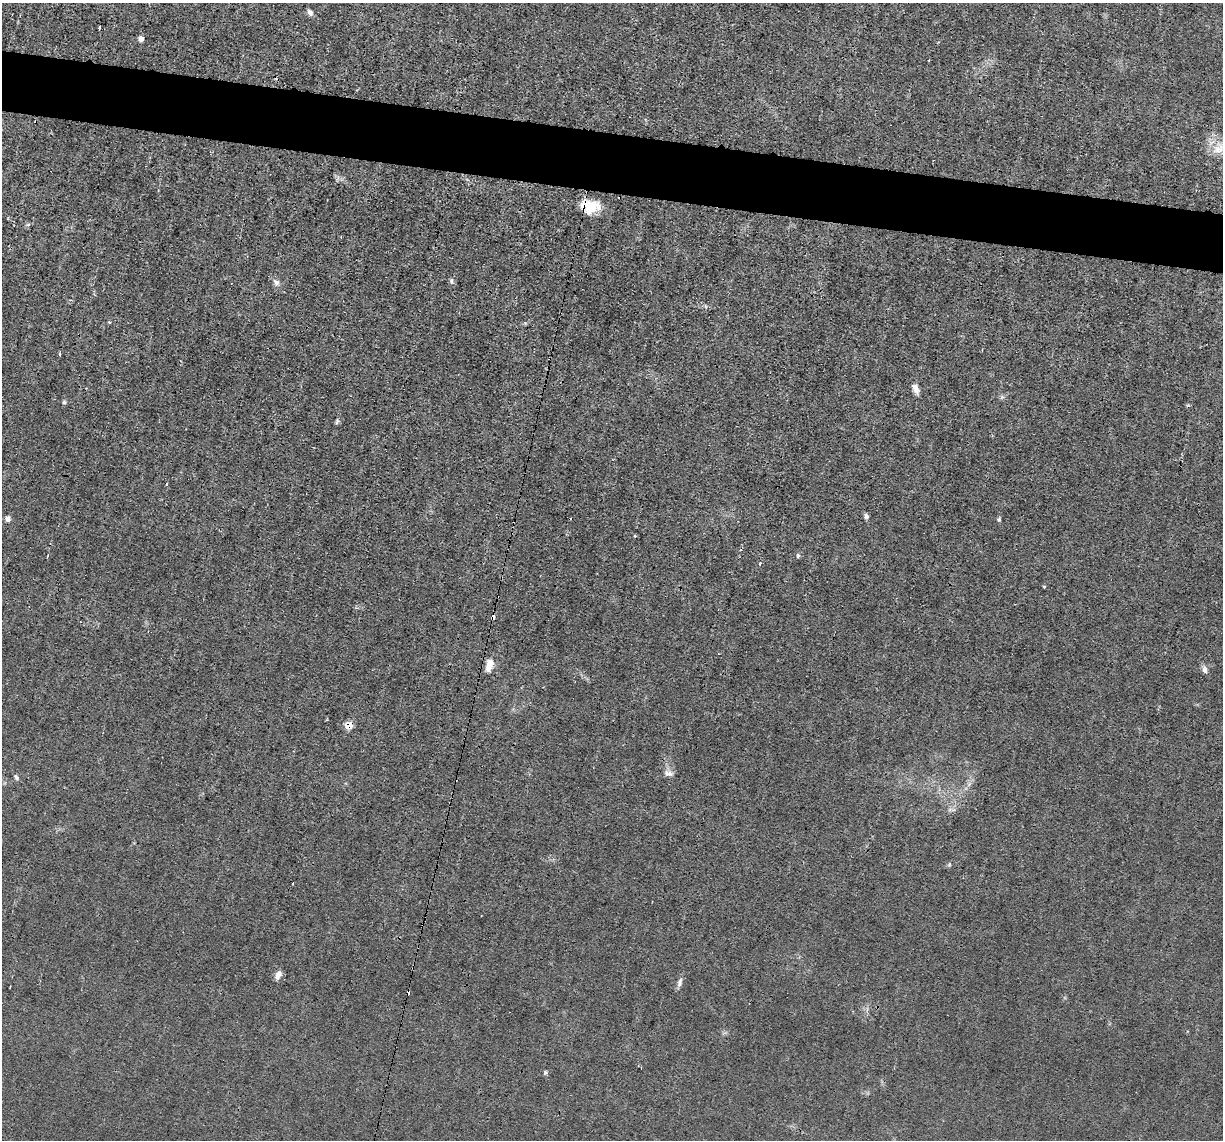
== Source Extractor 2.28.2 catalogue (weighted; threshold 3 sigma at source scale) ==
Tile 11 of 4 x 4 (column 3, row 3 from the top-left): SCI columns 2442-3662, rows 1375-2512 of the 4882 x 4908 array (HDU 1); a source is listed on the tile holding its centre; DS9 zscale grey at full resolution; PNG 1225 x 1142 px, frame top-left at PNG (2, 3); no overlay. Shown black and unused: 5% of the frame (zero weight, under 3 of 4 exposures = <1% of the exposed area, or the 3 px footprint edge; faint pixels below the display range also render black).
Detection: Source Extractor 2.28.2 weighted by HDU 2 'WHT'; one run over the whole footprint, this tile lists its part. Background 0.012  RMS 0.003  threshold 0.0136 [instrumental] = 3 sigma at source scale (4.5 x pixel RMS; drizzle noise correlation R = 1.50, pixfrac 1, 0.05/0.05 arcsec/px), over >= 5 px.
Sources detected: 40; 5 cosmic-ray / hot-pixel residue — not listed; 1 inside a brighter listed object's ellipse — not listed separately; the other 34 listed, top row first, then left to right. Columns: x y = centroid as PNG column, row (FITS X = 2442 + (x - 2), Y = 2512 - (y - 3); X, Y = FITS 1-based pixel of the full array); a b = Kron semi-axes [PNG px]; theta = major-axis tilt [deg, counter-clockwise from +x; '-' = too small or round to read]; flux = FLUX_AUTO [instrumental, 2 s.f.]
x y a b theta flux
310 12 7 5 -55 1.2
99 27 3 2 - 0.46
141 38 5 4 - 1.9
929 60 3 2 - 0.25
1218 149 18 14 30 4.9
589 207 21 15 14 7.4
28 225 6 4 2 0.48
341 237 3 3 - 0.25
451 281 9 5 -85 0.72
276 282 10 8 -49 1.4
109 322 4 3 - 0.29
60 354 3 3 - 0.48
916 389 14 7 -63 1.8
64 402 5 5 - 0.51
337 421 8 4 74 0.58
167 484 3 3 - 0.36
866 516 6 5 - 0.91
8 519 6 6 - 1.4
999 520 5 5 - 0.49
798 555 6 5 - 0.52
760 563 4 3 - 0.53
1044 587 5 3 - 0.25
493 617 4 3 - 3.4
489 665 15 8 74 3.5
1204 669 10 6 -77 1.4
348 725 6 5 - 5.5
668 773 13 8 -14 1.6
16 777 9 4 -47 0.63
969 784 7 4 72 0.84
950 809 7 4 19 0.73
949 864 5 5 - 0.45
278 975 12 7 65 1.8
680 982 13 6 73 1.2
545 1073 5 5 - 0.53
Overlapping masked pixels (flux is a lower limit): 3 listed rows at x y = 589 207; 493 617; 348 725